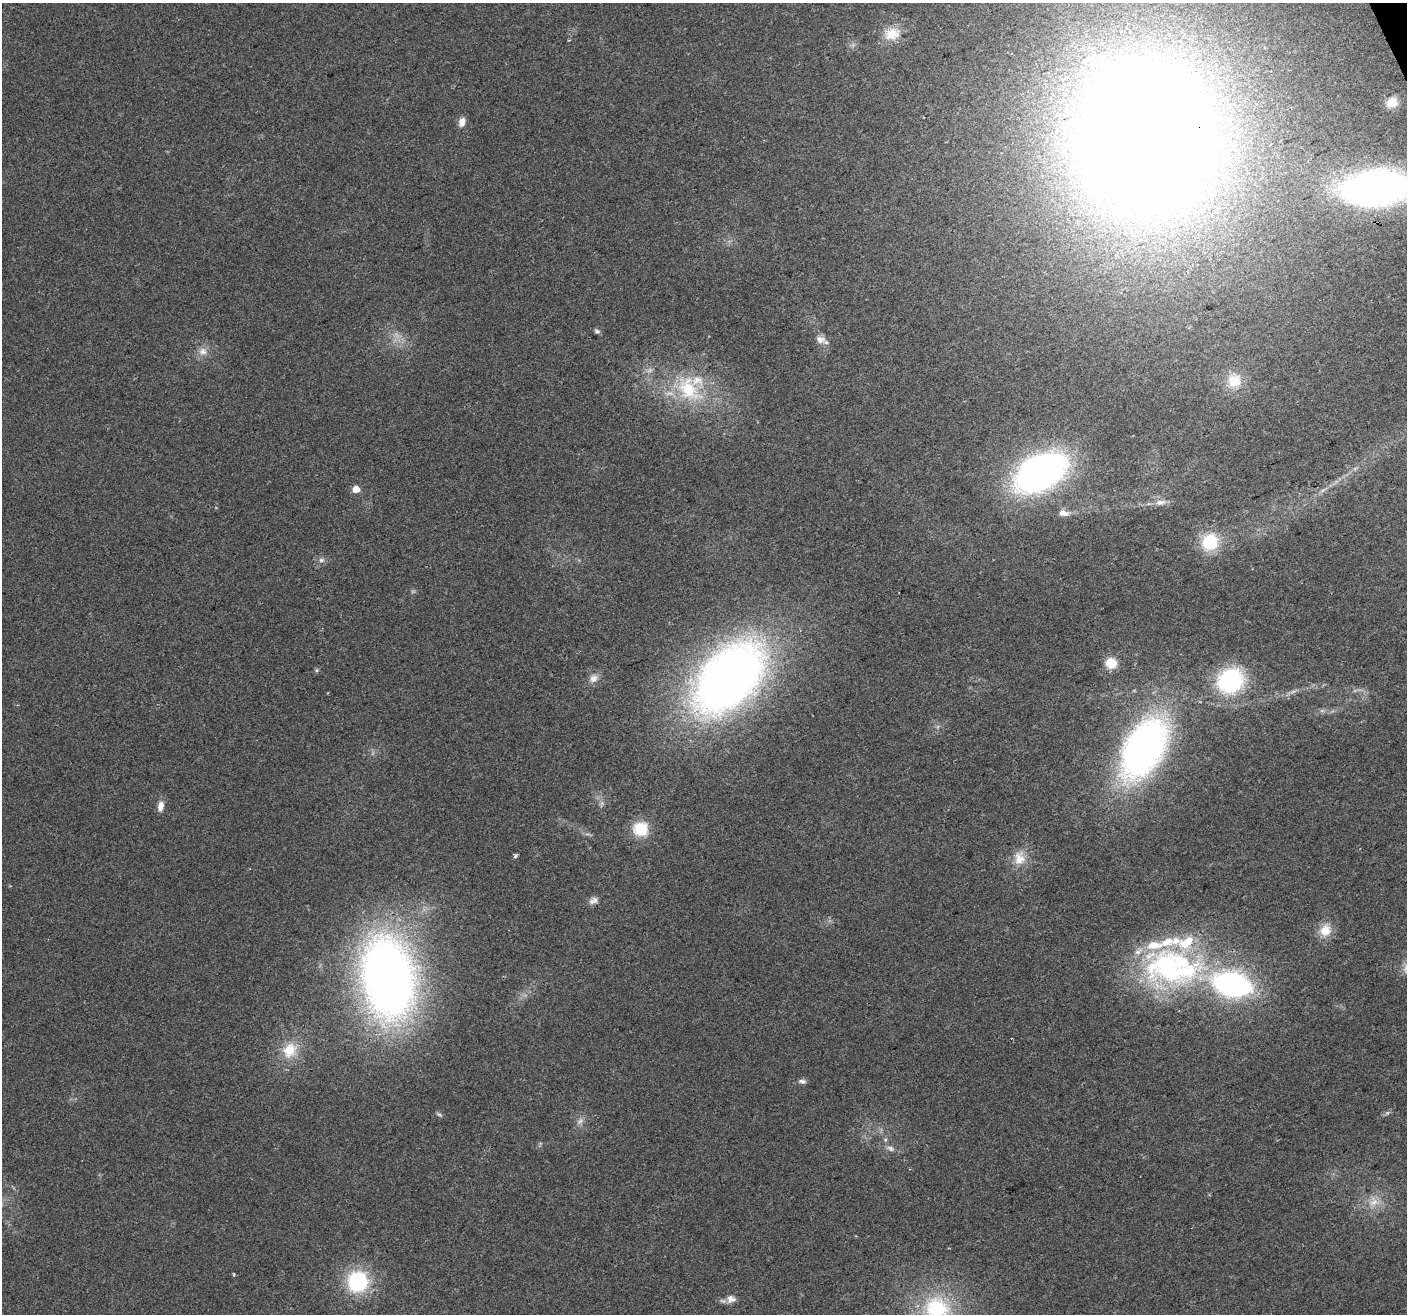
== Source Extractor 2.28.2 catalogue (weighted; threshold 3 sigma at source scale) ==
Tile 10 of 4 x 4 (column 2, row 3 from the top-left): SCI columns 1407-2811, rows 1455-2766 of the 5620 x 5476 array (HDU 1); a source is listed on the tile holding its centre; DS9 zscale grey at full resolution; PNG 1409 x 1316 px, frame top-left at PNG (2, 3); no overlay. Shown black and unused: <1% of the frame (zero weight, under 2 of 3 exposures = <1% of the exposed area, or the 3 px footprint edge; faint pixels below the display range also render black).
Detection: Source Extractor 2.28.2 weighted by HDU 2 'WHT'; one run over the whole footprint, this tile lists its part. Background 0.0635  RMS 0.0073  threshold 0.033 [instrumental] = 3 sigma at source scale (4.5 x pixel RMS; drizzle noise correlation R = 1.50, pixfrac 1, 0.0396/0.0396 arcsec/px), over >= 5 px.
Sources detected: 55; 4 too faint to see at this stretch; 1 inside a brighter object's white glare — not listed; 8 inside a brighter listed object's ellipse — not listed separately; the other 42 listed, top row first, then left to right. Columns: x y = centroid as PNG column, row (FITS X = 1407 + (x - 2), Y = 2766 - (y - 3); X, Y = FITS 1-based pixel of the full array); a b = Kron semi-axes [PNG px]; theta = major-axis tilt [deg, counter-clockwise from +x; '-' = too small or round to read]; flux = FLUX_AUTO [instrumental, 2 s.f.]
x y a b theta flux
892 34 22 16 17 16
1392 102 11 9 11 9.9
462 122 11 7 73 5.6
1148 135 125 112 11 1900
1376 188 53 27 5 440
597 331 7 6 - 1.7
820 340 14 10 -17 5.4
203 351 12 12 - 6.4
1234 381 19 17 29 16
688 389 42 27 -52 54
1040 473 43 26 28 330
356 489 5 5 - 14
1322 491 7 4 20 1.7
1160 502 15 8 8 5.4
1063 513 12 7 -9 5.9
1210 542 21 19 51 30
321 560 8 6 15 2.4
1111 663 12 11 - 14
316 670 5 5 - 1.1
593 678 14 10 45 5.9
729 678 68 41 46 630
1230 681 26 22 29 84
1293 691 10 3 21 2.1
1143 749 56 32 62 330
602 803 7 4 72 1.8
160 806 13 7 79 5.6
641 829 19 17 -17 22
515 856 5 4 - 1.7
1019 858 21 16 84 13
593 900 12 9 24 3.9
1325 930 18 15 61 12
1171 968 86 47 -11 190
388 978 69 43 -81 670
1011 1038 3 3 - 0.57
290 1050 24 20 50 22
802 1081 10 6 -6 2.8
890 1148 13 7 -20 3.8
1373 1202 15 15 - 11
234 1275 4 3 - 0.86
358 1281 23 22 - 57
731 1299 13 11 3 5.3
937 1309 38 36 -17 69
Overlapping masked pixels (flux is a lower limit): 1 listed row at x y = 1148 135
Isophote crosses this tile's border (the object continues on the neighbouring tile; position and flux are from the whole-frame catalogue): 2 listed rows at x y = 1376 188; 937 1309